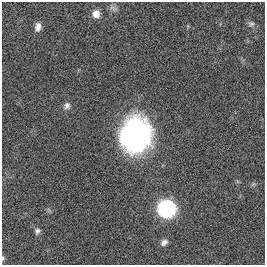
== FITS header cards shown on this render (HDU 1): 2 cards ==
NAXIS1  =                  263
NAXIS2  =                  263

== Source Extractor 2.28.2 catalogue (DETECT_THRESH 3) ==
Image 263 x 263 px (HDU 1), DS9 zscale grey, 1 PNG px = 1 image px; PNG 267 x 267 px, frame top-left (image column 1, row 263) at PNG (2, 2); no overlay
Background -7.98e-04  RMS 0.036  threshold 0.109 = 3 sigma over >= 5 px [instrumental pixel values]
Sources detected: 11; all 11 listed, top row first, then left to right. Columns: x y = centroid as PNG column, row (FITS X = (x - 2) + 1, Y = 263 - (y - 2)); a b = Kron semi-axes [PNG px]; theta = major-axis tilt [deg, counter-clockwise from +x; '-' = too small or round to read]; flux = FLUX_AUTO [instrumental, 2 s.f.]
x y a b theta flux
113 8 13 6 -25 9
96 14 8 8 - 23
251 24 8 8 - 8.3
38 27 10 7 83 14
67 106 9 8 - 10
135 134 29 26 74 700
253 184 6 5 - 4.1
166 209 9 9 - 950
37 231 8 6 59 7.8
164 242 9 7 36 11
3 258 6 5 - 3.8
At the frame edge (FLAGS 8, measured only in part): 1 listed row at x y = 3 258